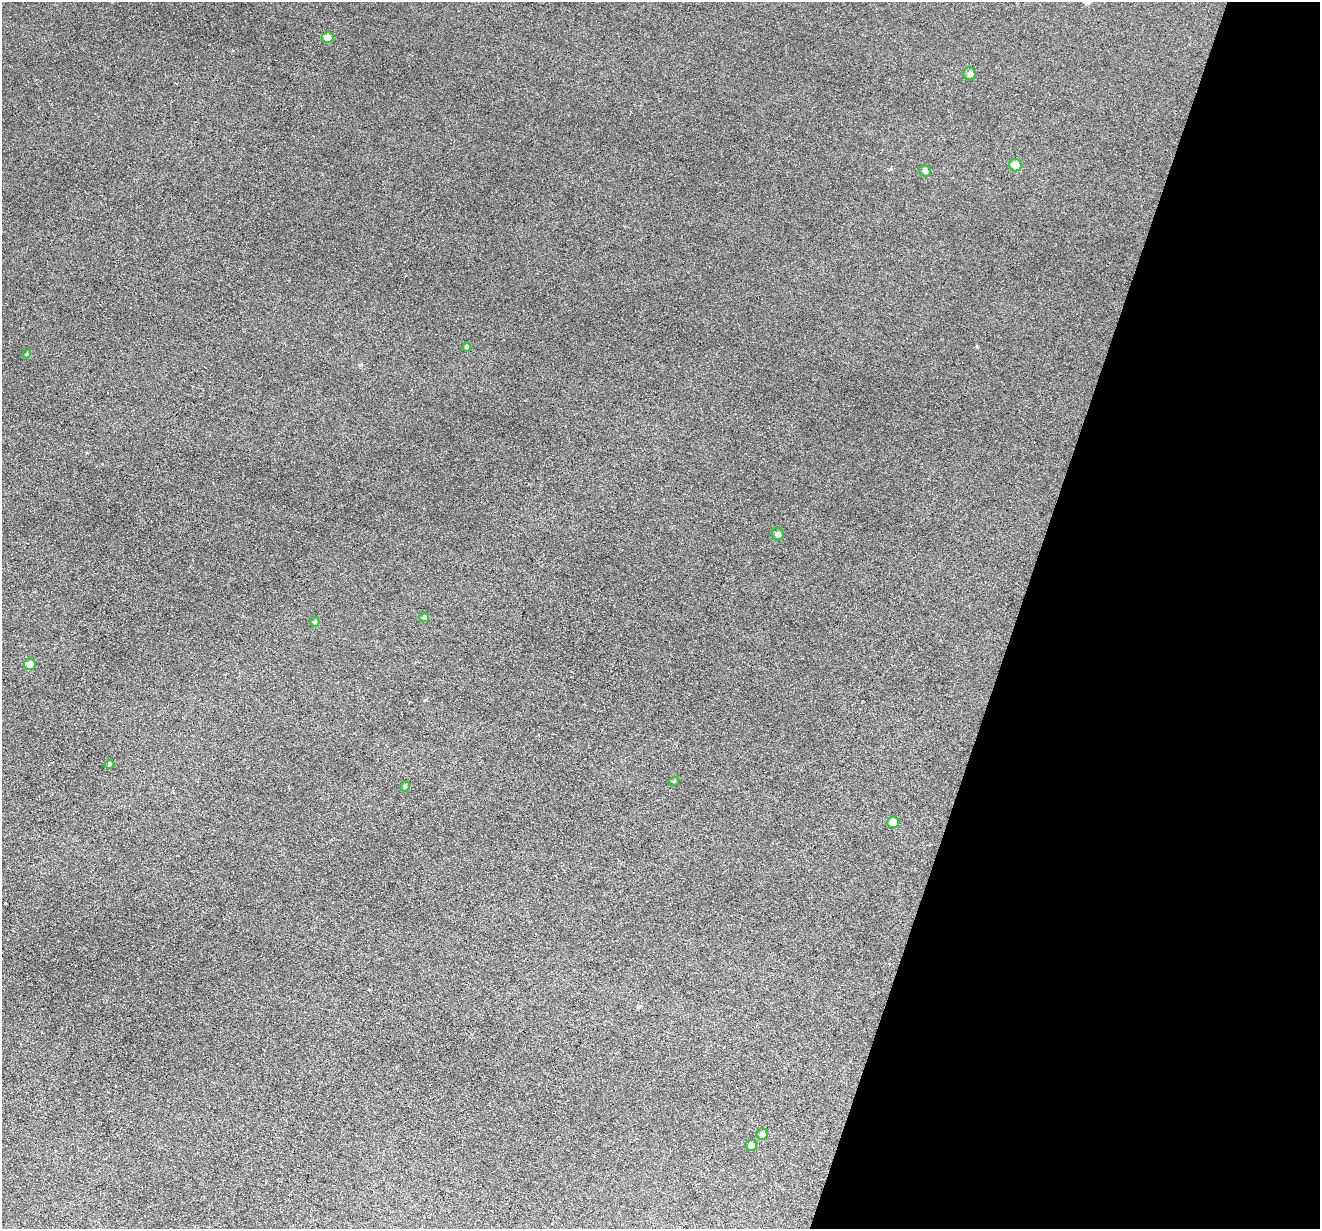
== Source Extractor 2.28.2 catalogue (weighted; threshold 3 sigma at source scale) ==
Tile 8 of 4 x 4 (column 4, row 2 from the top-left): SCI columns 3955-5272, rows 2584-3810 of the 5274 x 5294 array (HDU 1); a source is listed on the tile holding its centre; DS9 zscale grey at full resolution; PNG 1322 x 1231 px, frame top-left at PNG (2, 2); each listed source drawn as its Kron ellipse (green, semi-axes under 4 px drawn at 4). Shown black and unused: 23% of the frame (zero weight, under 3 of 6 exposures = <1% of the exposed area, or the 3 px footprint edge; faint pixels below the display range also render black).
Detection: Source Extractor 2.28.2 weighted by HDU 2 'WHT'; one run over the whole footprint, this tile lists its part. Background 0.0483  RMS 0.0059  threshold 0.0241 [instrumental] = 3 sigma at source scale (4.09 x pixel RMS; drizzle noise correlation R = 1.36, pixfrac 0.8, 0.05/0.05 arcsec/px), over >= 5 px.
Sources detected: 16; all 16 listed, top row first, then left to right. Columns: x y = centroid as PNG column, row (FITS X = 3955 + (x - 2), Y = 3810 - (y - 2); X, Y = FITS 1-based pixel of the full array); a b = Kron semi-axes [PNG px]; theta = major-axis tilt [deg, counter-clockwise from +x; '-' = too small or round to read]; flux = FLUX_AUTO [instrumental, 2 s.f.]
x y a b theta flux
328 37 6 5 - 4.5
970 74 6 6 - 1.8
1015 165 6 6 - 6.2
925 171 6 5 - 1.6
467 347 4 4 - 1.1
27 354 4 4 - 0.59
778 534 6 6 - 1.8
424 617 5 4 - 1.2
315 622 5 4 - 0.72
30 664 6 6 - 4.4
109 764 5 4 - 0.71
674 781 5 3 - 0.51
405 786 5 4 - 0.91
893 822 6 5 - 6.6
762 1134 6 5 - 2.1
751 1145 6 5 - 2.1